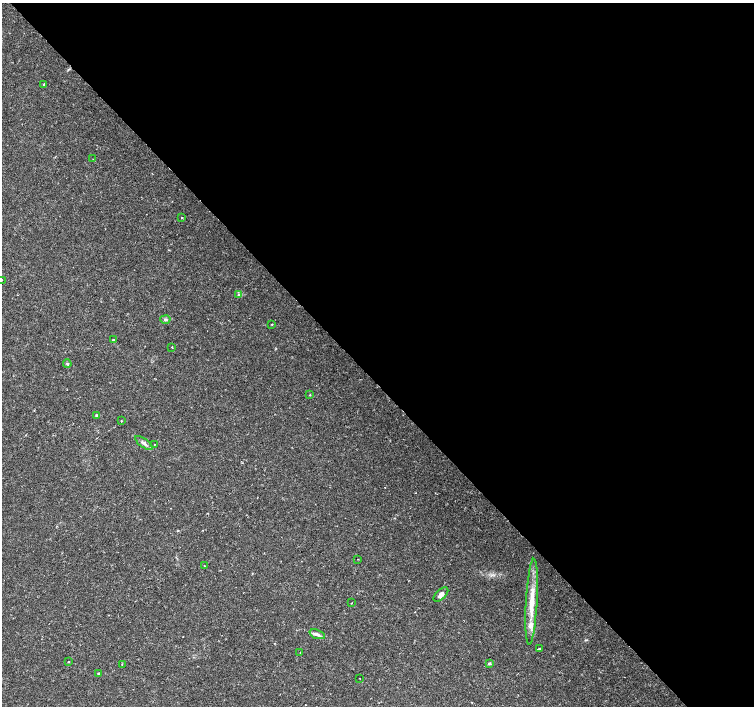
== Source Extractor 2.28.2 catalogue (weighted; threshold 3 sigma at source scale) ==
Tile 8 of 4 x 4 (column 4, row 2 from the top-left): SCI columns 4511-6013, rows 2960-4366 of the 6017 x 5985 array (HDU 1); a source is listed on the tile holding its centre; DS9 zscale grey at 2 x 2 block average (1 PNG px = mean of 2 x 2 image px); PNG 756 x 708 px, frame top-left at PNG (2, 3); each listed source drawn as its Kron ellipse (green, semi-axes under 4 px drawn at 4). Shown black and unused: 54% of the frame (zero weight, under 2 of 3 exposures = <1% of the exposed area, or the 3 px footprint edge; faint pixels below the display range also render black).
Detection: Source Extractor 2.28.2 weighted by HDU 2 'WHT'; one run over the whole footprint, this tile lists its part. Background 0.0308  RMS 0.0036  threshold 0.0164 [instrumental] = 3 sigma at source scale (4.5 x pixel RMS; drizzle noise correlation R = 1.50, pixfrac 1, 0.0396/0.0396 arcsec/px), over >= 5 px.
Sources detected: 29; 1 inside a brighter listed object's ellipse — not listed separately; the other 28 listed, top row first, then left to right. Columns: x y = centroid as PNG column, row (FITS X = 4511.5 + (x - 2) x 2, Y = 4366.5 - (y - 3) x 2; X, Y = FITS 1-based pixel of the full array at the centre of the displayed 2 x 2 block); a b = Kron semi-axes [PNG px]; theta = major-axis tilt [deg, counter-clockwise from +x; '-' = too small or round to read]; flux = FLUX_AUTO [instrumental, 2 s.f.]
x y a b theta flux
44 84 2 2 - 1.2
93 159 2 2 - 0.52
182 217 2 2 - 0.63
2 280 2 2 - 1.5
238 295 3 3 - 1
165 319 5 4 - 1.6
272 324 2 2 - 0.71
113 340 3 3 - 0.73
172 347 2 2 - 0.63
67 364 4 3 - 0.98
310 395 3 2 - 0.44
96 416 4 3 - 1
121 421 3 2 - 0.41
144 443 10 4 -37 2.6
154 444 2 2 - 0.47
358 559 2 2 - 0.3
204 566 2 2 - 0.39
441 594 9 4 45 3.5
532 602 43 5 87 22
352 603 2 2 - 0.41
317 634 8 4 -20 2.8
539 649 2 2 - 2.8
300 653 2 2 - 0.55
69 662 2 2 - 0.51
489 663 3 3 - 1.2
122 664 2 2 - 0.44
99 674 3 3 - 1.1
360 679 2 2 - 0.51
Isophote crosses this tile's border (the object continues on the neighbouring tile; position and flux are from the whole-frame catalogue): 1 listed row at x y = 2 280
Diffuse or blended objects may show on this block-average render without a row.